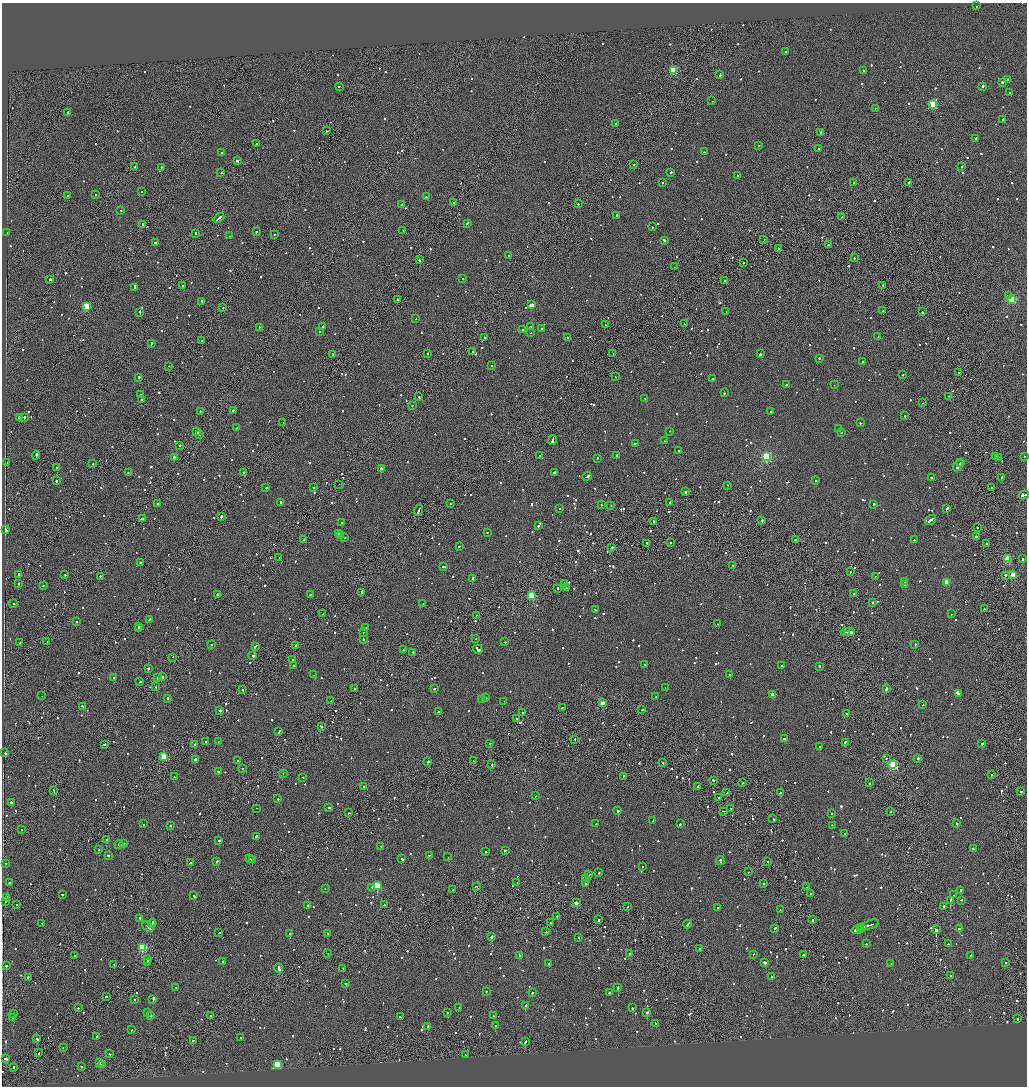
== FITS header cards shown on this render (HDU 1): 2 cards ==
NAXIS1  =                 2050
NAXIS2  =                 2168

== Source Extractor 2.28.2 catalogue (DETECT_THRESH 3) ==
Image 2050 x 2168 px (HDU 1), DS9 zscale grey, zoomed out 1/2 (1 PNG px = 2 x 2 image px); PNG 1029 x 1088 px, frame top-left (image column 2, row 2167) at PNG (2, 3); each listed source drawn as its Kron ellipse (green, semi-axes under 4 px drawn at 4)
Background -0.062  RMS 0.066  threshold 0.199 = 3 sigma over >= 5 px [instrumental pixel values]
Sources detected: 1553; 88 cannot appear on this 1/2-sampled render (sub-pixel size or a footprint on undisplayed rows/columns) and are neither listed nor drawn; of the other 1465, the 500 brightest by FLUX_AUTO listed and drawn (965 fainter detections omitted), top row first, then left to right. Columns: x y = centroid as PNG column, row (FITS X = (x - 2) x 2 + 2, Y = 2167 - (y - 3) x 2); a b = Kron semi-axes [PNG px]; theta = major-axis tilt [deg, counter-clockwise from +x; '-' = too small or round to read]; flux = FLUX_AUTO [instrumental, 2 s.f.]
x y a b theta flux
977 6 2 2 - 240
785 52 2 2 - 150
673 70 3 3 - 560
863 70 2 2 - 98
720 75 3 2 - 310
1008 79 3 2 - 730
1002 82 2 2 - 680
339 86 2 1 - 100
983 86 2 2 - 350
1010 93 2 1 - 170
712 101 2 2 - 100
933 104 3 3 - 770
875 108 2 1 - 220
68 112 2 2 - 260
1003 119 2 2 - 120
616 123 2 2 - 110
326 131 2 2 - 120
821 132 2 2 - 95
976 139 2 2 - 2100
256 144 2 2 - 500
759 146 2 2 - 100
819 149 2 1 - 170
222 152 2 2 - 420
704 152 2 2 - 95
237 161 3 2 - 200
633 165 2 1 - 140
135 167 2 2 - 450
161 167 2 2 - 94
962 167 2 2 - 130
221 173 2 2 - 120
671 173 3 2 - 110
737 175 2 2 - 100
909 182 2 2 - 390
662 183 2 2 - 130
854 183 2 2 - 2800
142 192 2 2 - 120
96 195 2 2 - 230
67 196 2 2 - 140
426 197 2 2 - 200
453 202 2 1 - 200
401 204 2 2 - 310
578 204 2 1 - 270
121 210 2 1 - 180
617 215 2 2 - 140
842 216 2 1 - 520
219 218 6 2 39 370
467 224 2 2 - 580
142 225 3 2 - 190
652 227 2 2 - 110
403 231 2 2 - 100
7 232 2 1 - 170
256 232 2 1 - 170
195 233 2 2 - 400
274 234 2 1 - 96
230 236 3 2 - 120
764 239 2 1 - 330
664 240 3 2 - 300
155 243 2 2 - 590
828 244 2 2 - 270
779 248 2 1 - 100
508 255 2 2 - 110
854 258 2 2 - 97
419 260 2 2 - 400
744 263 2 2 - 110
674 267 2 1 - 120
463 278 2 2 - 110
50 279 2 2 - 1900
725 280 2 2 - 120
183 285 3 2 - 280
883 285 2 2 - 160
134 288 4 2 - 350
1008 296 2 2 - 100
397 299 2 2 - 350
1012 299 3 3 - 1100
202 301 2 2 - 220
531 305 2 2 - 3400
87 306 3 3 - 630
223 308 2 2 - 150
883 311 2 1 - 130
140 312 4 2 - 170
726 312 2 1 - 280
922 312 2 2 - 170
416 319 2 2 - 110
684 324 2 2 - 99
606 325 2 1 - 110
323 326 3 2 - 340
259 327 2 2 - 110
530 327 3 2 - 110
542 328 2 2 - 180
523 329 2 1 - 140
320 331 2 1 - 160
531 333 2 2 - 120
568 337 2 2 - 160
878 337 2 1 - 130
485 338 2 2 - 160
202 340 2 2 - 140
151 344 3 2 - 240
473 352 2 2 - 180
333 354 3 2 - 180
428 354 2 2 - 130
613 354 2 1 - 200
760 354 3 2 - 210
819 358 2 2 - 150
863 362 2 2 - 250
169 366 2 1 - 110
492 366 2 2 - 94
958 373 2 1 - 96
903 375 2 2 - 100
615 376 2 2 - 410
139 377 2 2 - 320
712 379 2 2 - 100
787 385 3 2 - 200
834 385 2 2 - 500
724 393 2 2 - 130
141 395 2 2 - 130
948 396 2 1 - 160
419 397 2 2 - 180
645 398 2 2 - 410
141 400 2 2 - 150
922 403 2 1 - 220
412 405 2 1 - 460
233 410 2 1 - 380
200 411 2 2 - 210
770 411 2 2 - 110
905 416 2 2 - 99
24 417 2 1 - 1000
19 418 3 2 - 410
283 423 2 2 - 120
860 423 2 2 - 150
237 428 3 2 - 180
838 429 2 2 - 110
669 431 2 2 - 97
196 432 3 2 - 390
841 433 2 2 - 130
199 434 3 1 - 520
552 440 5 2 - 940
665 441 2 2 - 94
635 443 3 2 - 210
180 445 2 2 - 180
679 451 2 2 - 190
36 455 4 2 - 250
540 455 2 2 - 1300
617 455 2 2 - 470
766 456 4 3 - 1700
996 456 3 2 - 290
1024 456 2 2 - 150
998 457 2 1 - 150
174 458 3 2 - 280
597 458 2 2 - 220
7 463 2 2 - 100
961 463 2 1 - 220
93 464 2 2 - 160
958 466 6 2 55 750
57 468 3 2 - 2700
381 468 2 2 - 140
244 472 2 2 - 99
554 472 3 2 - 170
128 473 2 2 - 100
587 476 4 2 - 360
931 477 2 2 - 95
1001 477 3 2 - 190
56 481 2 2 - 240
816 481 2 2 - 100
339 484 2 1 - 330
728 485 2 2 - 100
313 487 2 2 - 420
992 487 2 2 - 150
266 488 2 2 - 200
686 492 2 2 - 1100
1024 495 5 2 - 370
281 502 2 2 - 310
669 502 3 1 - 140
158 503 2 2 - 93
450 504 2 2 - 140
874 504 2 2 - 210
601 505 2 1 - 95
611 506 2 2 - 95
947 508 3 2 - 200
560 509 2 2 - 610
418 510 6 2 69 350
221 516 2 2 - 510
143 519 3 2 - 530
930 520 6 2 34 470
653 521 2 2 - 270
762 521 4 2 - 230
342 523 2 2 - 200
538 525 2 2 - 230
977 527 2 2 - 130
5 530 3 2 - 300
487 532 2 2 - 130
338 533 2 2 - 330
340 535 2 2 - 440
976 536 2 1 - 900
345 537 2 1 - 99
304 540 2 2 - 100
795 540 2 2 - 1100
914 540 2 2 - 110
647 543 2 1 - 940
670 543 2 2 - 110
986 544 2 2 - 130
459 546 3 2 - 130
612 548 2 2 - 460
279 558 2 1 - 130
1007 558 4 3 - 470
1023 559 2 2 - 150
140 562 2 2 - 390
732 565 2 2 - 260
443 566 2 2 - 750
850 572 2 2 - 100
19 574 3 2 - 250
65 575 2 2 - 120
1005 575 2 2 - 360
1013 575 3 3 - 310
100 576 2 2 - 110
875 576 2 1 - 110
472 579 3 2 - 1000
904 581 4 2 - 340
947 582 3 3 - 350
19 583 2 2 - 220
564 583 2 2 - 670
905 584 2 2 - 180
43 585 3 2 - 180
558 588 3 2 - 130
566 588 2 2 - 110
362 592 3 2 - 190
854 593 2 1 - 99
217 594 2 2 - 340
310 595 2 2 - 94
531 595 3 3 - 570
873 602 3 2 - 150
13 603 2 2 - 120
423 604 2 1 - 110
595 609 2 1 - 250
985 609 3 2 - 110
323 614 2 2 - 150
951 614 2 1 - 220
476 615 2 1 - 150
150 619 4 2 - 230
76 622 2 2 - 210
717 624 2 1 - 99
139 627 2 2 - 270
366 627 2 2 - 130
139 629 2 2 - 160
363 632 2 1 - 150
845 632 4 2 - 250
850 632 5 2 - 370
363 639 2 2 - 500
476 639 2 1 - 96
47 642 2 1 - 110
505 642 2 2 - 100
20 643 2 2 - 490
915 644 2 2 - 230
212 645 2 2 - 270
255 646 4 2 - 180
296 646 3 2 - 170
478 649 5 2 - 710
403 650 2 2 - 120
413 652 2 1 - 140
253 656 2 2 - 340
173 657 2 1 - 230
293 659 2 2 - 290
644 665 2 2 - 400
782 665 2 2 - 140
293 666 2 2 - 110
820 666 3 2 - 150
148 668 3 2 - 110
729 674 2 2 - 120
314 675 3 2 - 160
113 677 2 2 - 130
163 677 2 2 - 480
157 678 2 2 - 320
140 682 3 2 - 150
155 687 2 2 - 100
665 687 2 1 - 300
354 689 2 2 - 400
435 689 2 2 - 620
886 689 3 2 - 240
243 690 2 1 - 110
958 693 3 2 - 1900
772 694 3 2 - 200
42 696 2 1 - 120
656 697 2 2 - 120
167 698 2 2 - 600
486 698 2 2 - 110
481 700 2 1 - 190
331 701 2 1 - 330
504 701 2 1 - 96
602 703 2 2 - 210
923 705 2 2 - 100
83 706 3 2 - 310
562 707 2 2 - 99
642 710 3 2 - 160
220 711 2 2 - 390
438 712 2 2 - 530
522 713 2 2 - 110
846 714 2 2 - 120
517 719 3 2 - 340
322 727 2 2 - 170
279 732 4 2 - 120
575 739 2 2 - 390
785 739 4 2 - 290
206 741 2 2 - 120
218 742 3 2 - 110
845 742 3 2 - 110
490 743 2 2 - 160
982 743 2 2 - 430
104 744 3 2 - 130
195 744 2 2 - 130
819 747 2 2 - 290
5 753 3 2 - 200
164 756 3 3 - 420
886 758 2 1 - 260
918 758 2 2 - 190
195 759 2 2 - 200
237 761 2 2 - 100
428 761 2 2 - 160
474 761 3 2 - 120
663 763 2 1 - 100
492 765 2 1 - 570
893 765 3 3 - 1200
242 769 2 2 - 94
218 771 2 2 - 130
283 773 2 1 - 110
991 775 2 1 - 100
624 776 2 2 - 170
174 777 2 1 - 140
303 777 2 2 - 130
713 780 2 2 - 230
743 782 2 2 - 130
870 783 2 2 - 160
364 787 2 2 - 180
698 787 2 2 - 740
54 790 2 2 - 150
1021 791 2 2 - 140
727 793 3 1 - 250
781 793 4 2 - 240
536 796 2 2 - 120
719 798 2 1 - 200
278 799 2 2 - 230
11 802 2 2 - 620
329 807 2 2 - 410
256 808 2 1 - 120
731 808 2 1 - 99
618 811 2 2 - 160
723 811 2 1 - 110
891 812 2 2 - 190
349 813 3 1 - 150
832 813 2 2 - 120
773 819 3 2 - 150
653 820 3 2 - 230
144 824 2 2 - 96
596 824 2 2 - 440
680 824 3 2 - 180
957 824 2 2 - 540
171 825 2 2 - 420
832 825 2 2 - 170
21 829 2 1 - 110
845 833 2 2 - 1000
256 836 3 2 - 170
106 840 2 2 - 610
219 840 3 2 - 290
124 843 3 2 - 250
119 845 4 2 - 810
381 846 2 2 - 220
99 849 2 2 - 130
973 849 3 2 - 120
505 850 2 2 - 130
485 852 2 2 - 100
108 855 2 2 - 190
429 855 2 2 - 94
448 857 2 2 - 150
249 859 2 2 - 100
252 859 2 1 - 140
402 859 3 2 - 230
217 861 2 2 - 140
720 861 4 2 - 440
768 861 2 2 - 140
5 863 2 2 - 120
190 863 3 2 - 390
642 867 2 2 - 130
748 872 2 2 - 130
599 873 2 2 - 220
589 875 2 1 - 350
586 879 2 2 - 110
9 883 2 2 - 240
517 883 2 2 - 94
586 883 2 2 - 230
764 883 2 1 - 500
377 885 3 3 - 920
476 886 2 2 - 560
372 887 2 2 - 110
806 887 2 1 - 150
325 889 2 2 - 98
453 889 2 2 - 97
961 890 2 2 - 740
810 893 2 1 - 100
63 894 2 2 - 260
954 895 2 2 - 100
194 896 3 2 - 160
6 897 3 2 - 170
950 900 3 2 - 470
961 900 2 2 - 97
5 901 2 2 - 130
576 903 2 2 - 120
16 904 2 2 - 130
308 905 2 2 - 230
384 905 2 2 - 210
944 906 2 1 - 480
627 907 2 1 - 140
718 907 2 2 - 140
780 910 2 2 - 100
557 916 2 1 - 270
140 919 3 2 - 160
598 920 2 2 - 160
812 920 2 1 - 640
550 922 2 2 - 120
42 923 2 2 - 150
152 923 4 2 - 280
688 924 4 2 - 370
870 925 9 2 18 620
148 927 6 2 -40 550
863 927 3 2 - 370
775 928 2 2 - 120
860 928 2 2 - 210
959 928 2 2 - 220
858 929 6 2 18 500
936 930 2 2 - 3000
546 932 2 1 - 130
219 933 2 2 - 100
290 933 2 2 - 160
328 933 2 2 - 150
491 937 2 2 - 3400
579 937 2 2 - 110
866 944 2 2 - 98
948 944 2 2 - 130
143 947 3 3 - 840
699 948 2 1 - 280
328 953 2 1 - 180
630 954 2 2 - 160
753 954 2 2 - 120
519 955 3 2 - 200
803 955 2 2 - 220
971 955 3 2 - 210
75 956 2 2 - 210
148 960 2 2 - 200
148 962 2 1 - 470
223 962 3 2 - 180
765 962 3 2 - 610
1006 962 2 2 - 180
891 963 2 2 - 110
114 964 2 2 - 110
548 964 2 2 - 100
6 965 2 2 - 120
279 968 5 2 - 770
343 968 2 2 - 110
951 976 2 2 - 170
28 977 2 2 - 150
772 977 2 2 - 440
345 983 2 2 - 180
175 987 2 1 - 100
618 987 3 2 - 160
486 991 2 2 - 270
532 993 2 2 - 110
609 993 2 2 - 190
106 996 2 2 - 200
153 999 4 2 - 400
135 1000 2 2 - 97
526 1006 3 2 - 320
459 1007 2 1 - 180
78 1008 2 2 - 120
632 1008 2 2 - 290
147 1012 2 2 - 120
647 1012 2 2 - 460
14 1013 2 1 - 400
447 1013 2 2 - 180
151 1015 2 2 - 270
210 1015 2 1 - 210
493 1016 3 2 - 120
13 1017 2 2 - 170
400 1017 2 1 - 410
1018 1018 2 2 - 150
656 1023 3 2 - 170
495 1025 2 2 - 460
428 1026 2 2 - 210
131 1030 2 1 - 260
97 1036 2 2 - 150
240 1038 2 1 - 160
37 1039 3 2 - 170
193 1040 2 2 - 100
525 1041 3 2 - 240
63 1047 2 2 - 93
39 1053 3 1 - 160
109 1054 2 2 - 97
465 1055 2 2 - 110
6 1058 3 2 - 230
100 1063 4 2 - 260
103 1064 3 2 - 180
277 1064 3 3 - 920
81 1066 2 2 - 150
13 1067 2 2 - 180
At the frame edge (FLAGS 8, measured only in part): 2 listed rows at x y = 1024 456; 1024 495
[965 fainter detections neither listed nor drawn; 88 sub-pixel or undisplayed-footprint detections neither listed nor drawn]